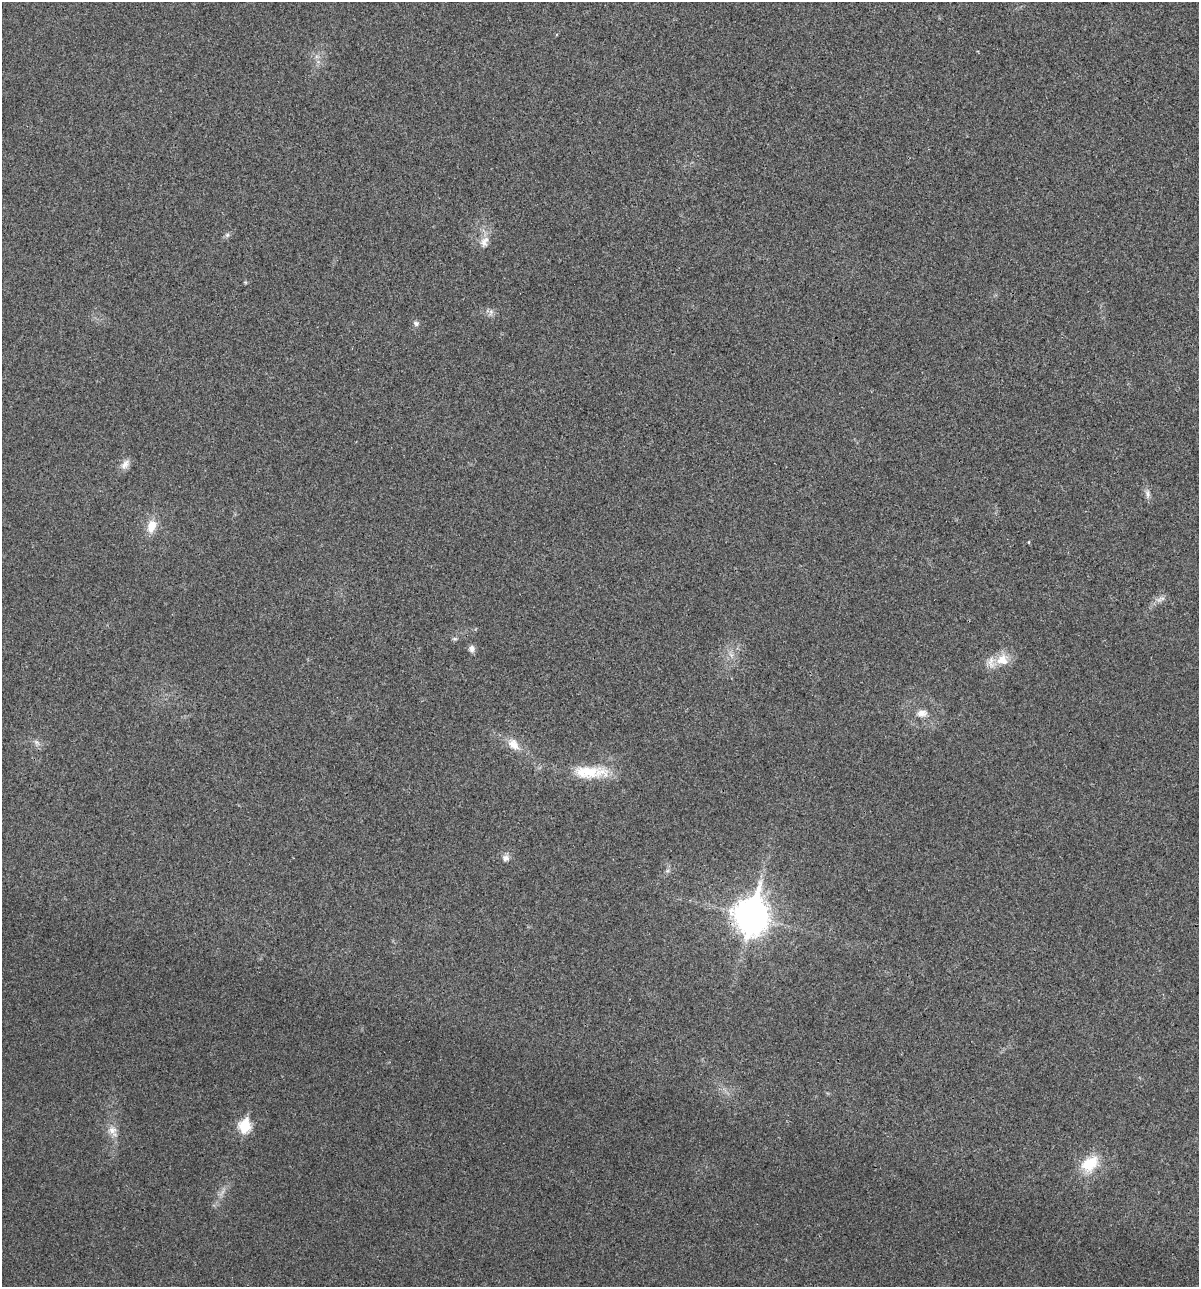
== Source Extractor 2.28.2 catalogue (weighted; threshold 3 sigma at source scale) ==
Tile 6 of 4 x 4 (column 2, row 2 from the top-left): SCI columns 1327-2523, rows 2579-3863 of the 5170 x 5154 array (HDU 1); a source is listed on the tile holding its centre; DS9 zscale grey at full resolution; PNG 1201 x 1289 px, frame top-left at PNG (2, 2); no overlay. Shown black and unused: <1% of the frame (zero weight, under 3 of 4 exposures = <1% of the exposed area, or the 3 px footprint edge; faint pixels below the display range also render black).
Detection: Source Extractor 2.28.2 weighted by HDU 2 'WHT'; one run over the whole footprint, this tile lists its part. Background 0.0252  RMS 0.0059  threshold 0.0267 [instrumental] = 3 sigma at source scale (4.5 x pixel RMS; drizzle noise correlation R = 1.50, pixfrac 1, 0.05/0.05 arcsec/px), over >= 5 px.
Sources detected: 20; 1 inside a brighter listed object's ellipse — not listed separately; the other 19 listed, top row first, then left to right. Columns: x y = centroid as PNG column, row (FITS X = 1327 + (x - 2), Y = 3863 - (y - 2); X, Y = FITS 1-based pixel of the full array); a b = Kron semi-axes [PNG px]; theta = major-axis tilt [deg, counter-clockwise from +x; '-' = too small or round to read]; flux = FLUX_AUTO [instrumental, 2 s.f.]
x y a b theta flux
227 235 6 6 - 1.3
484 242 17 11 65 5.5
491 312 9 5 65 1.9
416 323 8 6 -21 1.7
125 464 15 9 62 3.9
1148 494 13 7 -88 2.7
151 526 16 11 72 8.8
1162 598 10 4 16 1.9
471 648 8 6 -73 3.1
731 655 8 5 -55 1.8
1002 660 16 14 20 9.8
922 713 14 9 -1 4.5
513 744 20 13 -44 7.9
590 772 50 15 -1 23
506 858 10 9 - 2.8
750 916 13 11 80 1000
244 1126 7 6 - 51
112 1130 12 11 - 5.1
1090 1164 26 18 44 17
Overlapping masked pixels (flux is a lower limit): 1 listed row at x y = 750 916